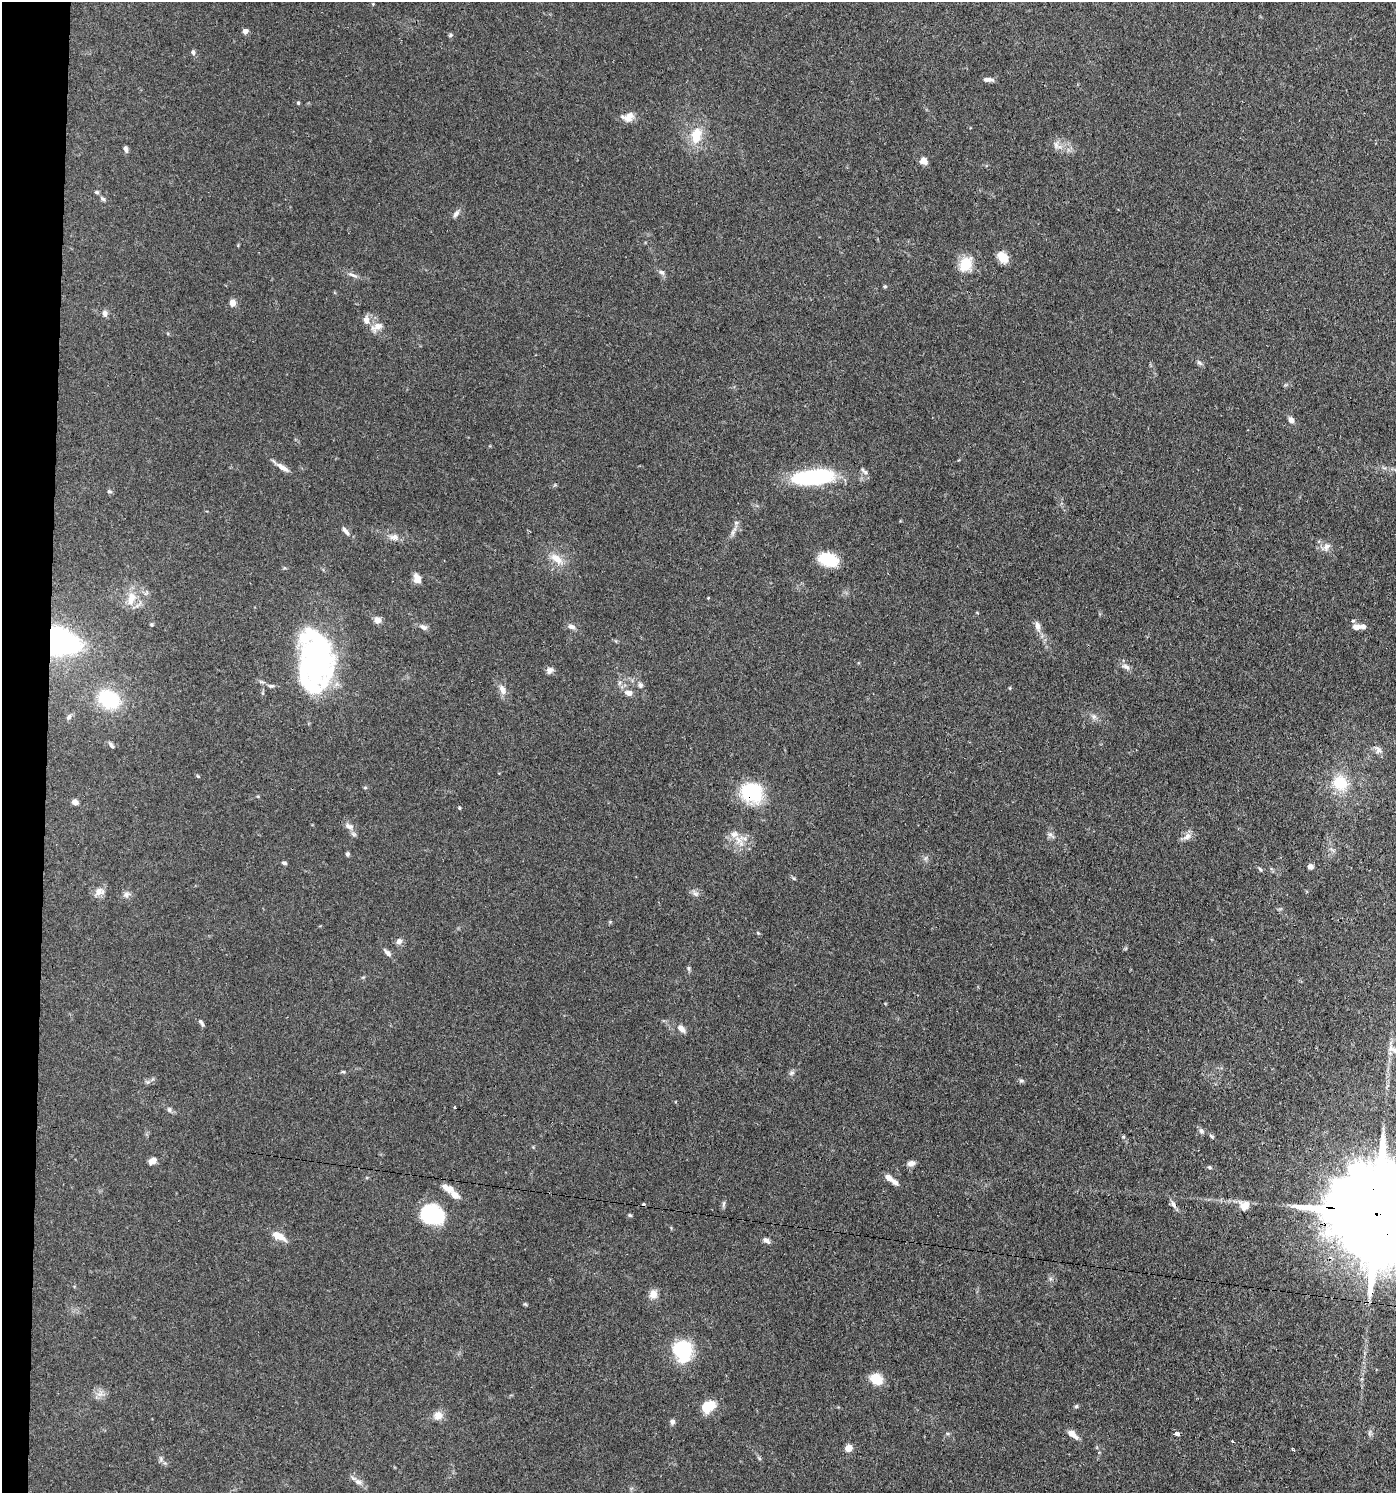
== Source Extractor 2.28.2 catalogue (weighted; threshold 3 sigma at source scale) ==
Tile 4 of 3 x 3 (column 1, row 2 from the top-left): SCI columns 289-1682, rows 1563-3053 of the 4641 x 4614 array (HDU 1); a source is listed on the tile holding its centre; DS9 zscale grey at full resolution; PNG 1398 x 1495 px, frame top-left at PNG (2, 2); no overlay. Shown black and unused: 3% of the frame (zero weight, under 3 of 4 exposures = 9% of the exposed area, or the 3 px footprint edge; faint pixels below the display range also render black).
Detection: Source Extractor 2.28.2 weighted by HDU 2 'WHT'; one run over the whole footprint, this tile lists its part. Background 0.15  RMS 0.0055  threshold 0.0249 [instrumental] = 3 sigma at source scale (4.5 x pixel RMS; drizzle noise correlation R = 1.50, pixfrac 1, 0.05/0.05 arcsec/px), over >= 5 px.
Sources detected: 134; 4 inside a brighter object's white glare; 1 cosmic-ray / hot-pixel residue — not listed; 8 inside a brighter listed object's ellipse — not listed separately; the other 121 listed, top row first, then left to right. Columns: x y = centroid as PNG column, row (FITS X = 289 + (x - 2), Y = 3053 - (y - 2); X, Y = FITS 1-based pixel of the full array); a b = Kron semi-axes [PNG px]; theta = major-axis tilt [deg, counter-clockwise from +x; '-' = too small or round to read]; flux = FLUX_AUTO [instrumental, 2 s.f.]
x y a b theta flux
245 31 4 4 - 4.6
450 35 6 4 17 0.9
193 52 6 5 - 1.4
988 80 13 5 -4 2.3
298 103 5 4 - 0.62
628 117 16 11 19 5
696 135 18 12 83 13
1056 144 9 6 77 2.2
126 149 8 4 -69 1.5
924 161 9 8 - 3.5
97 192 6 4 -20 0.86
102 199 8 5 -40 1.1
456 214 11 6 50 2.1
1003 258 8 7 - 13
966 262 16 13 2 11
662 272 8 6 -33 1.6
353 275 16 4 -21 2.2
885 287 5 4 - 0.65
232 303 4 4 - 11
105 313 9 6 -84 2.1
366 320 11 7 -87 3.4
377 327 17 10 29 4.9
1199 363 9 4 -35 1.2
1291 420 7 6 - 2.5
282 467 18 6 -34 3.8
865 471 12 4 -38 1.4
813 477 46 16 6 51
109 491 6 4 -15 0.89
736 523 6 5 - 1.2
346 531 14 5 -51 2.3
733 532 9 5 59 1.7
394 537 13 9 0 3.5
1326 547 12 8 52 3.2
556 559 19 10 -38 7.3
828 560 20 13 -16 17
417 578 10 8 -68 4.4
708 598 3 3 - 0.4
131 599 20 11 75 8.2
377 620 7 7 - 3.5
151 624 5 4 - 0.7
1037 626 12 7 -83 2.9
423 627 11 6 -27 2.3
571 627 11 7 -14 2.3
1357 627 11 7 -1 3.3
57 642 22 14 -13 220
1125 667 13 6 -21 2.4
550 670 9 8 - 2.2
308 682 63 47 -76 60
640 685 8 7 - 1.6
502 690 15 8 -69 3.8
629 693 7 6 - 3.4
109 699 21 17 -33 35
69 717 10 5 58 1.4
1094 717 7 6 - 1.6
111 745 9 4 -55 1.5
1378 750 11 9 -47 2.7
198 776 6 3 -45 0.55
1340 783 21 18 -60 17
365 788 5 4 - 0.65
752 792 26 22 -29 29
75 802 6 5 - 3.3
459 808 4 3 - 0.7
349 826 13 7 -22 2.9
1050 834 7 4 0 1.3
1187 836 12 8 43 3.3
738 840 14 8 -34 5.6
347 854 5 4 - 1.1
284 863 6 4 -14 1.1
1310 867 5 5 - 2.6
1260 869 7 3 -54 0.78
794 879 6 4 -20 0.7
99 891 13 11 11 4.2
126 894 10 7 20 2.1
696 894 9 6 -7 1.8
610 922 5 5 - 0.62
758 933 6 4 -45 0.67
399 941 8 7 - 2.2
387 953 13 6 -46 2.3
688 968 8 4 -89 0.97
201 1022 5 5 - 0.89
681 1028 11 7 -45 3.1
1394 1050 23 8 -31 4.9
343 1072 7 3 8 0.71
792 1073 8 5 19 1.2
1021 1081 8 4 -8 1
148 1082 6 5 - 1.1
455 1108 3 3 - 1.5
169 1110 7 5 -63 1.2
1201 1131 8 6 -47 1.5
1212 1136 7 5 -41 0.94
1123 1137 5 4 - 0.75
152 1161 9 6 27 3.4
911 1163 9 7 17 2.5
1210 1167 5 5 - 0.84
889 1178 12 7 -36 3.4
448 1188 14 7 -20 5.2
724 1204 8 4 81 1.1
1173 1205 10 6 -64 2.1
1244 1206 10 10 - 5.6
432 1214 24 19 -11 37
1376 1214 56 21 -8 24000
630 1215 5 4 - 0.69
279 1236 17 8 -27 6.5
766 1240 9 6 -37 2
653 1294 11 10 - 4.2
525 1304 6 4 -32 0.69
683 1351 20 16 -78 36
876 1379 11 9 -23 13
100 1394 10 6 24 2.7
708 1406 15 10 31 14
1076 1406 6 4 65 0.88
438 1415 12 11 - 4.4
672 1422 7 6 - 1.6
1370 1433 9 4 81 1.3
1072 1434 13 6 -40 4.1
1177 1434 4 4 - 8.7
1232 1442 3 3 - 0.91
848 1448 5 4 - 13
1293 1449 4 3 - 0.61
161 1459 7 4 -90 1.2
358 1482 11 7 -25 2.8
Overlapping masked pixels (flux is a lower limit): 3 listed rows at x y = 57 642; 752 792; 1376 1214
Isophote crosses this tile's border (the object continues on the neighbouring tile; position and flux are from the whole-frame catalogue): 2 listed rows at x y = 1394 1050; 1376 1214